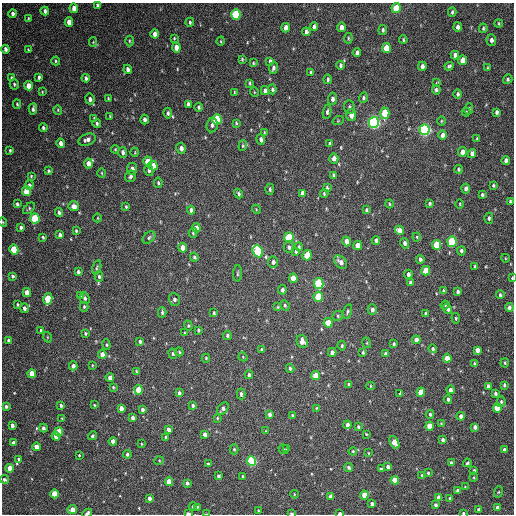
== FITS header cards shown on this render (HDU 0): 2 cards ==
NAXIS1  =                  512 / Axis length
NAXIS2  =                  512 / Axis length

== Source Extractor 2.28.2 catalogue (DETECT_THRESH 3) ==
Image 512 x 512 px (HDU 0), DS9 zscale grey, 1 PNG px = 1 image px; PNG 516 x 516 px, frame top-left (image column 1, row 512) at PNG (2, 3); each listed source drawn as its Kron ellipse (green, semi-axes under 4 px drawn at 4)
Background 227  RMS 15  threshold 44.6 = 3 sigma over >= 5 px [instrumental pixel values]
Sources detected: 351; all 351 listed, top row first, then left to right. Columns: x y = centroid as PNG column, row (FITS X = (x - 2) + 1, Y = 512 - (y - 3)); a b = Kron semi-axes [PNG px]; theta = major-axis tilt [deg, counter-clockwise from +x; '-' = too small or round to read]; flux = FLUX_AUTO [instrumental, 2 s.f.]
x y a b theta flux
97 5 4 3 - 2100
74 8 5 4 - 9100
396 8 5 4 - 28000
45 11 4 3 - 2800
452 12 5 3 - 1700
13 14 4 3 - 3400
236 14 5 4 - 82000
28 18 4 3 - 840
69 22 5 4 - 8200
190 22 4 3 - 1400
499 23 4 2 - 1000
314 26 4 3 - 2500
342 27 4 4 - 6100
458 27 4 4 - 4000
286 28 4 4 - 6100
483 28 4 3 - 1400
383 30 5 4 - 1800
306 32 4 3 - 2600
155 34 4 4 - 4500
174 38 3 3 - 960
348 38 5 3 - 1100
403 40 4 3 - 1100
491 40 6 5 - 3500
129 41 5 3 - 1100
221 41 4 3 - 840
93 42 4 4 - 860
176 47 5 4 - 8400
386 48 5 4 - 27000
5 49 4 3 - 3000
28 50 4 3 - 970
357 53 4 4 - 3100
455 55 4 4 - 4200
242 59 4 3 - 1100
463 60 5 4 - 16000
56 61 4 4 - 1100
270 61 4 3 - 2300
253 63 4 3 - 1100
340 65 4 3 - 2100
422 66 4 4 - 3800
449 66 4 3 - 1700
488 67 4 2 - 830
273 68 6 4 78 2500
128 69 4 4 - 3300
311 72 4 3 - 1300
39 77 4 3 - 2200
11 78 4 3 - 1500
86 78 4 4 - 2700
328 79 5 4 - 1800
508 79 5 4 - 1700
250 83 3 3 - 1100
436 83 3 2 - 3400
14 84 5 4 - 1700
29 86 4 4 - 11000
272 89 5 4 - 1600
436 90 5 4 - 2300
265 91 4 4 - 4700
42 92 4 3 - 830
234 92 4 2 - 820
254 92 5 3 - 780
458 94 5 4 - 2100
108 98 4 3 - 880
363 98 5 4 - 1700
90 99 5 4 - 3100
332 99 6 4 86 2900
17 104 5 4 - 1200
188 104 4 4 - 3000
199 107 4 3 - 1800
349 107 7 5 -85 2100
33 109 6 3 85 2300
469 109 6 4 76 1700
58 110 4 4 - 1100
327 112 7 4 83 2300
466 112 4 4 - 1200
496 112 4 3 - 2500
168 113 5 4 - 1900
385 113 5 4 - 39000
351 115 6 5 - 5700
110 116 3 3 - 880
94 118 4 3 - 920
144 119 5 3 - 3000
217 119 5 4 - 62000
338 121 5 3 - 960
441 121 5 3 - 910
374 122 5 5 - 280000
97 123 4 4 - 1800
236 123 3 3 - 1100
212 125 7 5 81 2700
43 128 4 4 - 1700
424 130 5 5 - 260000
264 132 4 2 - 810
443 135 5 4 - 4800
261 139 5 4 - 2700
477 139 4 3 - 970
87 140 9 5 21 4400
61 143 4 4 - 5600
330 143 4 3 - 1500
243 146 5 4 - 1200
181 148 5 4 - 4000
115 149 4 3 - 1000
10 150 4 3 - 1200
123 152 5 4 - 3600
135 152 4 3 - 730
462 152 5 4 - 7500
472 153 4 4 - 4200
334 158 5 4 - 5900
506 160 4 4 - 3100
148 161 5 4 - 18000
88 163 5 4 - 7200
153 166 5 4 - 11000
132 169 6 5 - 4100
458 169 4 4 - 1400
149 170 6 4 -77 2600
49 171 4 4 - 1500
102 173 5 3 - 840
333 175 4 3 - 1600
31 176 3 3 - 1000
130 176 6 5 - 2700
158 183 5 4 - 1400
29 185 5 4 - 2000
493 185 4 3 - 1300
327 187 4 3 - 1200
466 188 5 4 - 3600
270 189 5 3 - 1600
27 191 5 4 - 35000
302 193 4 3 - 3400
239 194 5 4 - 1800
324 194 4 3 - 1300
482 195 4 3 - 1600
510 201 4 3 - 1300
429 203 3 3 - 1500
17 204 4 3 - 1800
389 204 4 3 - 900
460 204 4 3 - 710
74 206 5 5 - 6200
126 207 4 3 - 1500
29 208 7 4 43 1500
256 209 4 3 - 900
191 210 4 4 - 3800
366 210 4 3 - 1400
59 212 4 3 - 2700
35 218 5 4 - 56000
98 218 4 3 - 730
489 218 5 4 - 2000
3 222 4 3 - 700
21 227 4 3 - 2200
196 228 5 4 - 9300
399 230 5 4 - 6400
76 231 3 3 - 1200
193 233 5 4 - 1200
60 235 4 4 - 3600
43 237 3 2 - 1200
289 237 5 4 - 52000
417 237 4 4 - 910
149 238 7 5 40 2000
376 240 4 3 - 2000
346 241 5 4 - 6500
452 242 5 5 - 79000
404 243 5 4 - 2700
358 245 5 4 - 13000
437 245 5 4 - 33000
289 247 6 5 - 2500
299 247 4 4 - 1500
183 248 5 4 - 11000
14 249 5 4 - 46000
258 251 6 5 - 76000
296 251 4 3 - 1500
461 251 4 4 - 2400
307 255 5 4 - 22000
194 257 4 4 - 1500
505 258 4 3 - 710
420 259 4 3 - 2100
273 262 5 5 - 2800
341 262 7 5 -47 5100
475 266 4 3 - 2100
97 267 7 3 74 1400
426 271 5 4 - 22000
78 272 3 3 - 1700
238 273 8 3 86 1300
408 274 4 4 - 2800
12 276 3 3 - 1700
99 276 5 4 - 1800
293 278 5 4 - 13000
512 278 3 3 - 1000
410 282 4 3 - 2000
319 283 5 5 - 81000
282 290 4 4 - 2900
443 291 4 3 - 1300
458 292 4 3 - 1900
27 293 4 4 - 10000
500 295 4 4 - 1700
81 296 4 4 - 2100
318 297 5 4 - 34000
85 298 6 5 - 1800
48 299 6 4 79 35000
174 299 6 5 - 2800
18 304 3 3 - 1100
285 305 5 4 - 1500
445 305 4 4 - 1000
84 307 5 4 - 1300
277 307 4 3 - 870
509 307 4 4 - 2700
24 308 5 4 - 2800
448 309 5 4 - 3300
372 310 5 4 - 3100
348 311 7 4 74 1700
162 312 5 3 - 1900
214 313 4 3 - 1500
425 313 3 2 - 1100
338 316 5 5 - 1400
456 318 5 4 - 1300
328 323 5 4 - 25000
188 326 5 4 - 1300
41 330 4 4 - 1400
198 330 4 3 - 1400
85 333 4 3 - 1200
184 333 4 2 - 720
227 335 4 4 - 1800
47 337 5 3 - 770
8 340 4 4 - 1800
416 340 4 4 - 6300
140 341 4 3 - 1900
302 341 6 5 - 7400
367 343 5 3 - 770
394 344 4 3 - 1500
106 345 5 4 - 1400
342 346 5 4 - 1400
261 349 4 3 - 950
433 349 4 4 - 1600
477 350 4 4 - 7100
179 352 4 3 - 1200
332 352 4 4 - 4200
363 352 4 3 - 1400
102 354 4 4 - 6100
173 354 5 4 - 1400
386 354 4 3 - 3200
243 357 4 3 - 840
206 358 4 4 - 1100
447 358 4 4 - 12000
505 363 4 3 - 1100
475 364 4 3 - 2800
92 365 3 2 - 710
73 366 4 4 - 3400
290 368 4 3 - 2100
136 371 4 3 - 950
32 374 4 4 - 14000
249 375 4 3 - 2000
316 376 4 4 - 16000
110 377 4 4 - 4600
349 384 4 4 - 1600
504 385 4 3 - 1800
370 386 4 3 - 840
488 386 4 3 - 2600
113 387 3 3 - 1100
138 390 4 4 - 26000
450 390 4 4 - 3300
421 392 4 4 - 21000
179 393 4 3 - 2200
400 393 4 3 - 17000
495 393 4 3 - 2200
241 394 5 3 - 1900
448 399 4 3 - 2000
501 402 5 4 - 1900
61 405 4 3 - 1700
94 405 4 3 - 890
193 405 3 3 - 2200
6 406 4 4 - 2200
121 408 4 4 - 5700
316 408 4 3 - 860
497 408 4 4 - 34000
142 409 4 3 - 2300
223 409 7 5 52 3100
270 414 4 4 - 3800
430 414 4 3 - 1700
292 415 3 3 - 1400
461 416 4 4 - 4000
133 418 4 3 - 3400
217 418 4 3 - 1000
62 419 3 3 - 780
441 423 4 4 - 1000
12 425 4 3 - 3200
348 425 4 4 - 4600
429 426 4 4 - 17000
358 427 4 3 - 1400
475 427 4 4 - 4500
43 428 4 3 - 2400
168 429 4 3 - 3800
266 431 4 3 - 740
59 432 4 4 - 27000
205 434 4 4 - 5100
366 434 4 2 - 790
56 436 4 3 - 8900
92 436 4 4 - 1700
166 438 3 3 - 1800
443 440 4 3 - 3000
113 441 4 4 - 8000
394 442 7 4 -63 16000
13 443 4 4 - 4400
141 444 4 2 - 860
36 447 4 4 - 9200
234 449 5 4 - 1500
283 449 5 4 - 1500
287 449 3 3 - 1200
504 450 4 3 - 3800
353 451 4 3 - 1000
368 453 3 2 - 660
127 454 4 4 - 2200
79 455 3 3 - 870
19 459 3 3 - 1800
159 461 5 4 - 1000
251 461 5 4 - 110000
451 463 4 3 - 2500
467 463 4 3 - 1400
208 464 3 3 - 1400
349 467 4 4 - 2200
388 467 4 3 - 3300
10 468 4 4 - 15000
381 469 4 3 - 1600
474 471 4 3 - 1800
428 473 3 3 - 1000
422 475 3 3 - 1100
218 476 4 3 - 2000
242 476 4 3 - 890
474 477 4 3 - 900
4 479 4 3 - 2100
395 480 4 4 - 23000
169 482 4 4 - 17000
187 483 4 3 - 2600
465 487 2 2 - 590
458 490 4 3 - 2500
498 492 6 3 69 1100
55 494 4 4 - 27000
294 494 4 2 - 700
364 495 4 4 - 15000
331 496 4 4 - 6100
439 497 4 4 - 9100
150 498 4 4 - 4000
450 498 3 3 - 1300
372 504 4 3 - 3400
435 505 4 4 - 2000
193 506 4 3 - 1500
197 507 3 3 - 1200
497 507 3 3 - 2700
479 509 3 3 - 1500
72 510 5 4 - 9200
258 511 3 2 - 820
87 513 5 3 - 3400
188 513 4 2 - 4200
291 513 4 3 - 1200
340 513 4 2 - 4100
463 513 3 3 - 1200
206 514 4 2 - 910
At the frame edge (FLAGS 8, measured only in part): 9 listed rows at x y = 97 5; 3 222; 512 278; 87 513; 188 513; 291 513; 340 513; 463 513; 206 514